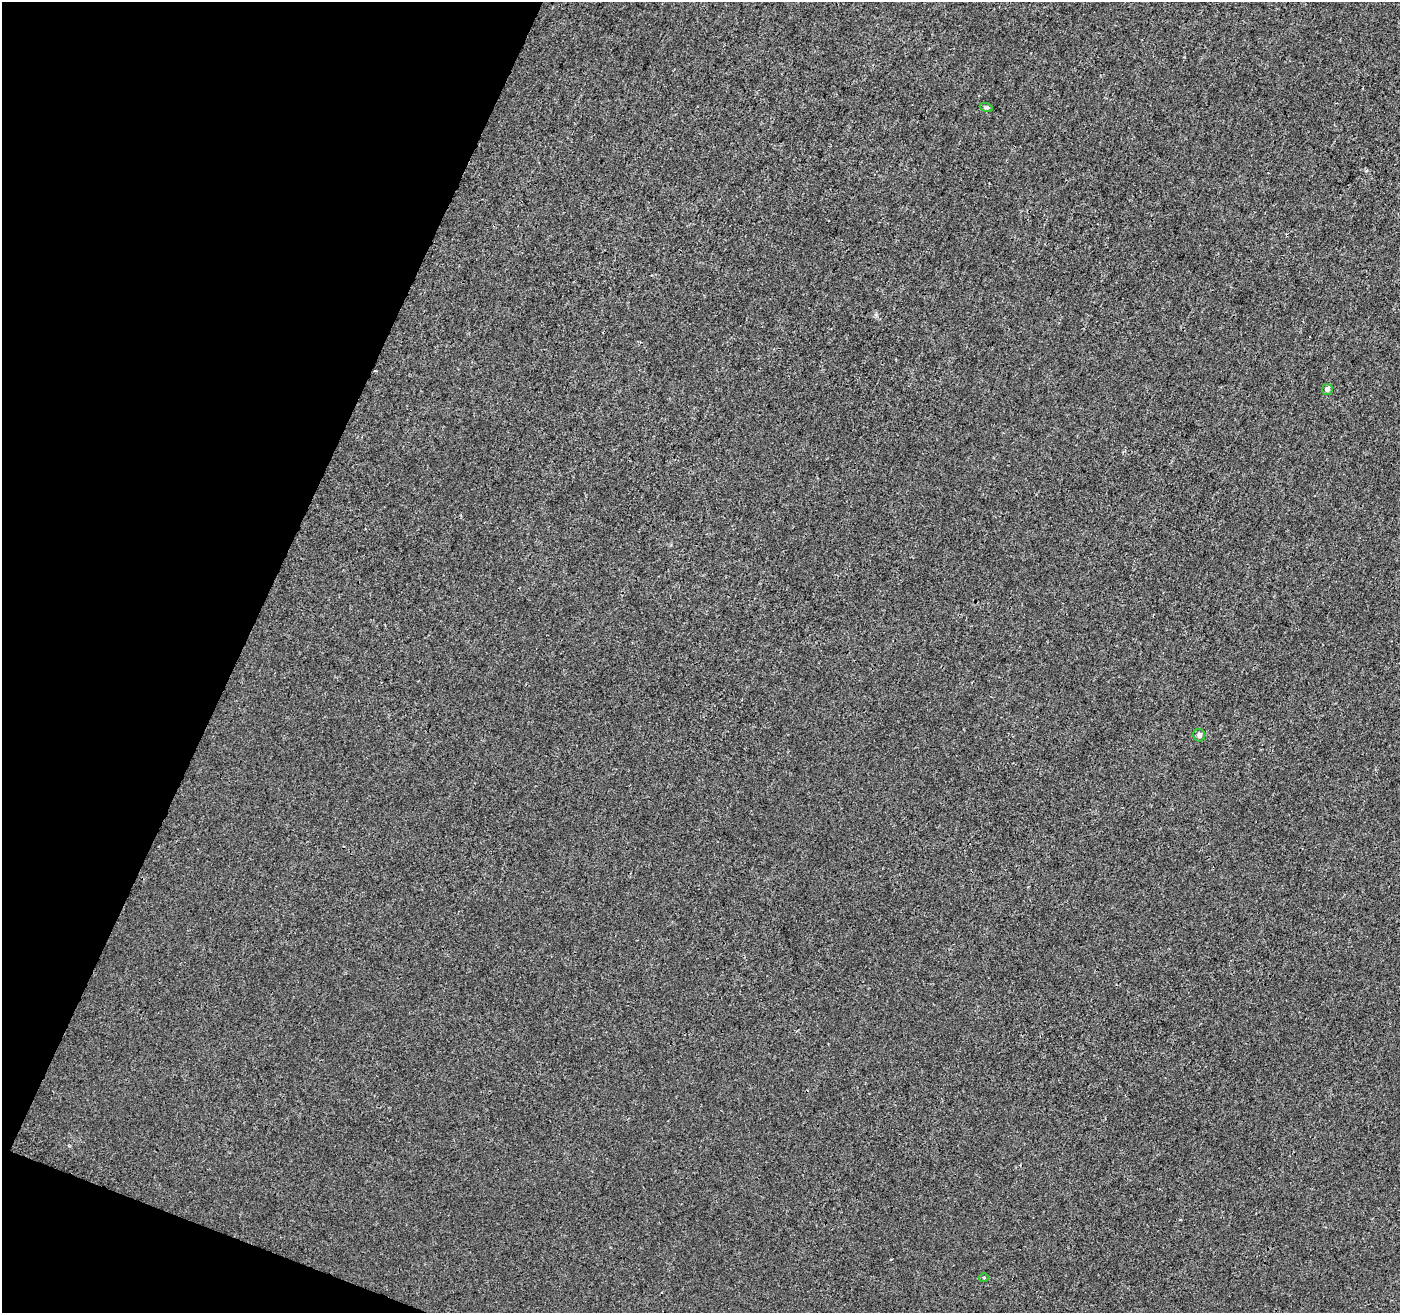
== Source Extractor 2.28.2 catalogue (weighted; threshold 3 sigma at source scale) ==
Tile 9 of 4 x 4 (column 1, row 3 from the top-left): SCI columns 12-1409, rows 1587-2897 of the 5605 x 5730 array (HDU 1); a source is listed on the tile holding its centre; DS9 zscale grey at full resolution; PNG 1402 x 1315 px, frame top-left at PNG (2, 2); each listed source drawn as its Kron ellipse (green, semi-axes under 4 px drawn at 4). Shown black and unused: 19% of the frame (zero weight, under 3 of 4 exposures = <1% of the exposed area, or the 3 px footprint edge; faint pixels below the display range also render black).
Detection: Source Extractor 2.28.2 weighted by HDU 2 'WHT'; one run over the whole footprint, this tile lists its part. Background 6.74e-04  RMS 0.0028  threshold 0.0126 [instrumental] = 3 sigma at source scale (4.5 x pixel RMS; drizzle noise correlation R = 1.50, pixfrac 1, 0.0396/0.0396 arcsec/px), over >= 5 px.
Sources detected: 4; all 4 listed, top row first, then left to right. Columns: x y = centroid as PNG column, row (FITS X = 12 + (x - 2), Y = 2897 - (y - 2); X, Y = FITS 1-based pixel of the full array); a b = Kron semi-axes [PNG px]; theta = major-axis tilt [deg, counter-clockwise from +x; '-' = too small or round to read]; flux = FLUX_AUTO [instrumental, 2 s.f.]
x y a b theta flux
986 107 7 4 -19 0.47
1327 389 5 5 - 1
1199 735 6 6 - 0.87
984 1277 5 3 - 0.29